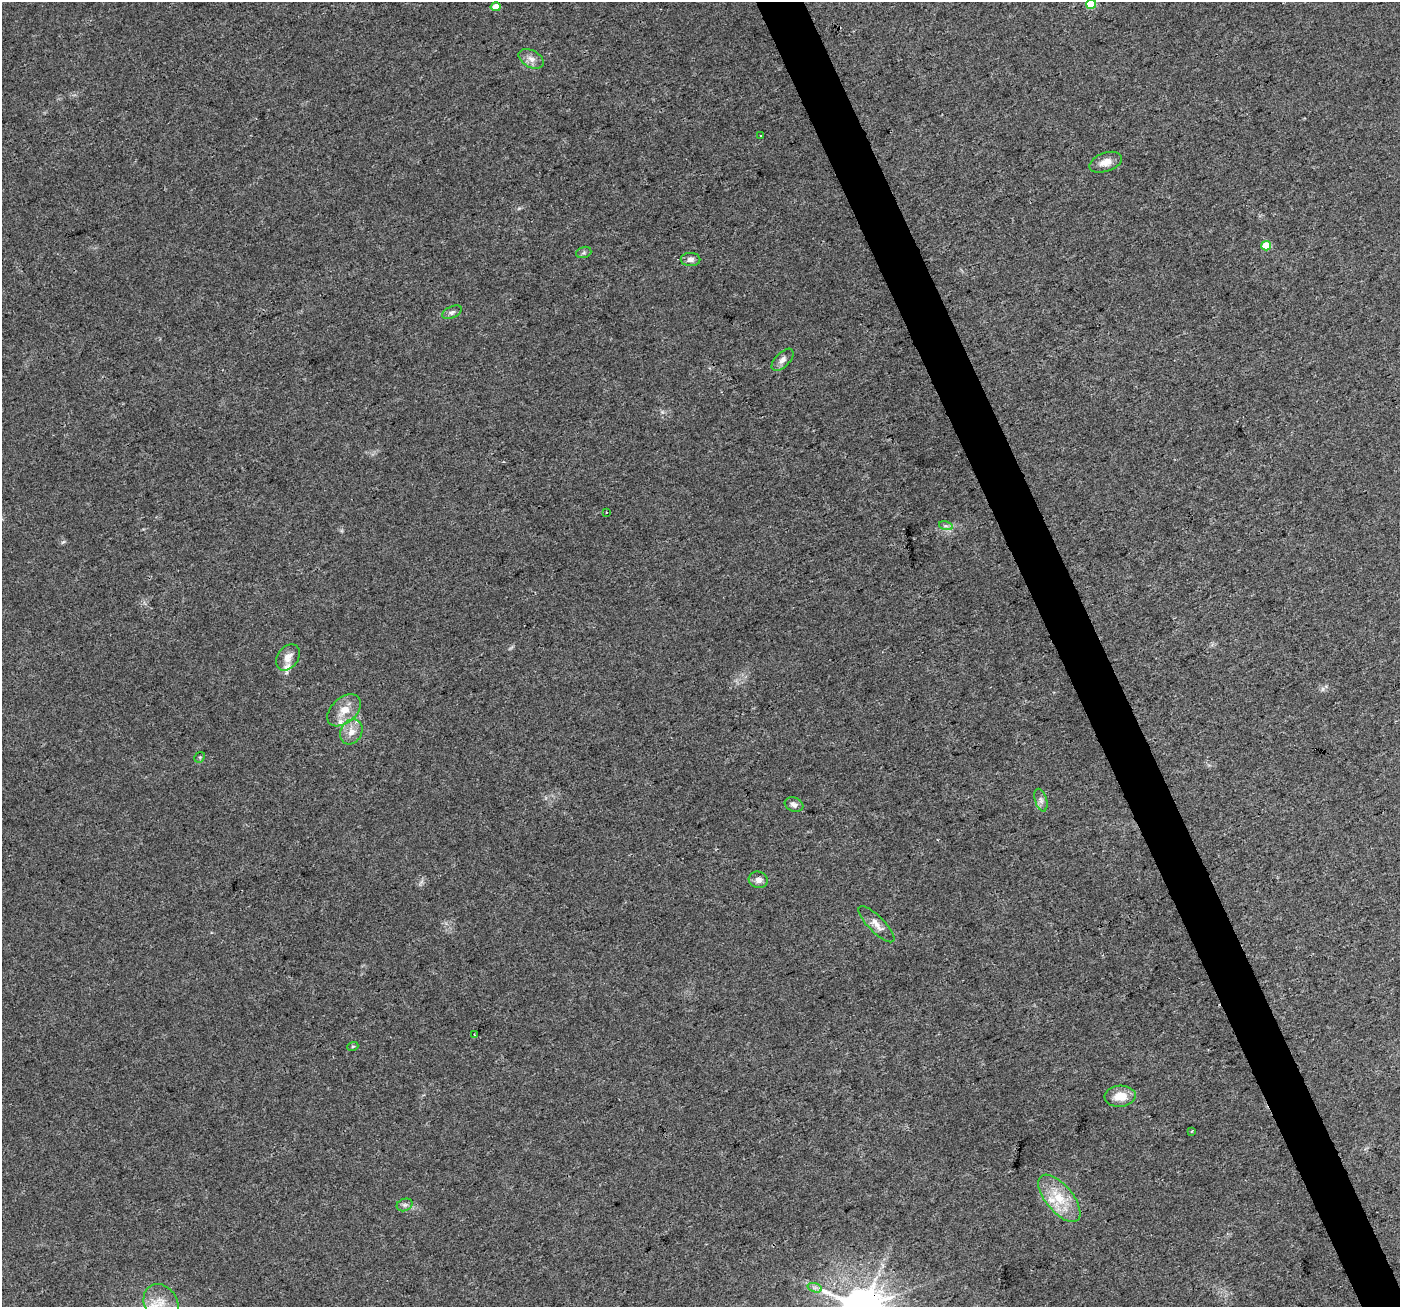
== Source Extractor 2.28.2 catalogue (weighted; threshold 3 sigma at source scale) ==
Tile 6 of 4 x 4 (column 2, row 2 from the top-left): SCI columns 1401-2798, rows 2753-4057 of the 5594 x 5446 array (HDU 1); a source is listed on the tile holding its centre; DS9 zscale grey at full resolution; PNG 1402 x 1309 px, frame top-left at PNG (2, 2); each listed source drawn as its Kron ellipse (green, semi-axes under 4 px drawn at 4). Shown black and unused: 3% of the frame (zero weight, under 3 of 4 exposures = <1% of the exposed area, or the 3 px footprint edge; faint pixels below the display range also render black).
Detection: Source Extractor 2.28.2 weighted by HDU 2 'WHT'; one run over the whole footprint, this tile lists its part. Background 0.0402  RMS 0.0038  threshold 0.0172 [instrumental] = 3 sigma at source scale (4.5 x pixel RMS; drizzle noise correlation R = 1.50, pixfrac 1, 0.0396/0.0396 arcsec/px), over >= 5 px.
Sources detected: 31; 3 inside a brighter listed object's ellipse — not listed separately; the other 28 listed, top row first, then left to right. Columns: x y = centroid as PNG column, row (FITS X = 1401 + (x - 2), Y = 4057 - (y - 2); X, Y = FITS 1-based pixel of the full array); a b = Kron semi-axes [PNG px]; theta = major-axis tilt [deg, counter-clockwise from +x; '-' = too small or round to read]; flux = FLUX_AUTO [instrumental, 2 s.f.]
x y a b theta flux
1091 4 5 5 - 13
496 7 5 4 - 4.3
531 59 13 8 -29 2.6
761 135 3 2 - 0.39
1106 162 17 9 20 3.4
1266 246 5 5 - 8.9
584 252 8 5 18 0.77
691 260 10 6 1 1.6
452 312 10 5 24 1.1
782 360 14 7 46 2.1
606 512 2 2 - 0.28
946 526 7 4 -17 0.92
288 657 14 10 54 3.1
344 710 19 12 42 5.6
351 732 13 10 61 3.8
200 757 6 4 43 0.53
1041 800 12 6 -72 1.4
794 805 9 7 -19 1.7
758 880 10 8 -14 2
876 924 24 8 -45 3.3
474 1035 3 3 - 1.8
353 1046 5 3 - 0.44
1120 1096 15 10 4 6
1192 1131 3 2 - 0.52
1059 1198 28 13 -50 11
405 1205 8 6 20 1.1
815 1288 7 4 -18 1
161 1303 20 16 -58 7.8
Isophote crosses this tile's border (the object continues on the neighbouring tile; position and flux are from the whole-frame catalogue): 2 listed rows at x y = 1091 4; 161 1303